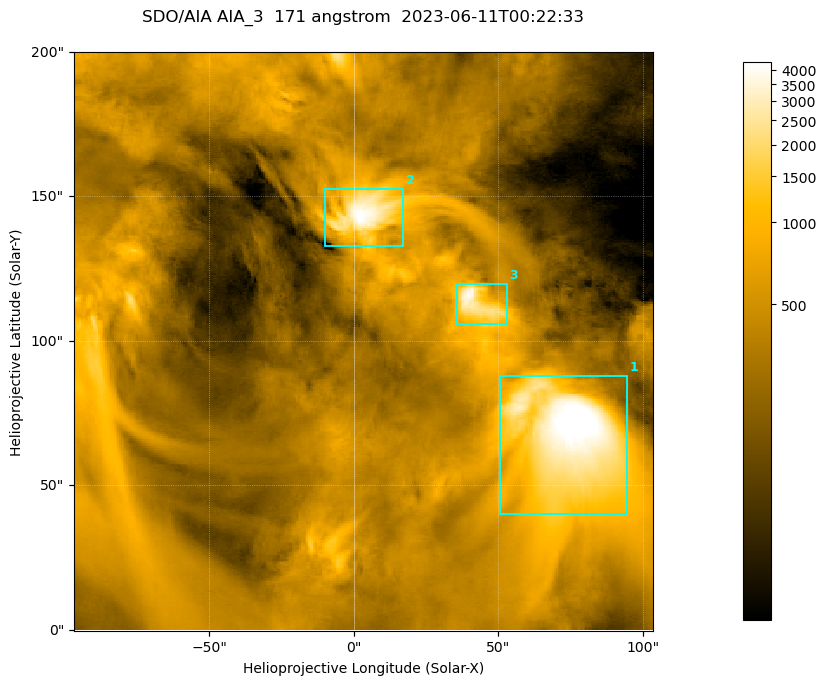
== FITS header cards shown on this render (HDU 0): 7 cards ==
TELESCOP= 'SDO/AIA '
INSTRUME= 'AIA_3   '
WAVELNTH=                  171
WAVEUNIT= 'angstrom'
DATE-OBS= '2023-06-11T00:22:33.351'
CTYPE1  = 'HPLN-TAN'
CTYPE2  = 'HPLT-TAN'

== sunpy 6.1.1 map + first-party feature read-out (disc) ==
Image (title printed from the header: SDO/AIA AIA_3  171 angstrom  2023-06-11T00:22:33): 334 x 334 px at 0.599 arcsec/px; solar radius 945 arcsec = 1577 px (partial field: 1.4% of the solar disc is inside the frame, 100% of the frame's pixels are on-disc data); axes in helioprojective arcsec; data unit not stated in the header (colour bar unlabelled)
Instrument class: DISC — disc imager (sunpy class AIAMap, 171 A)
Bright regions (active regions / flare kernels): reference = the on-disc median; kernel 3 px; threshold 5 sigma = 1075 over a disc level ~358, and >= 1.15x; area >= 111 px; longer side >= 4 px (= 2.4 arcsec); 3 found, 3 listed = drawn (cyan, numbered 1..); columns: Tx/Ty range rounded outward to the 2 arcsec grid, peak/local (2 s.f.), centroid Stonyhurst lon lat
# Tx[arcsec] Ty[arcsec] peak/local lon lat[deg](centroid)
1 50..96 40..88 15 +4 +4
2 -10..18 132..154 12 +0 +9
3 36..54 106..120 11 +3 +7